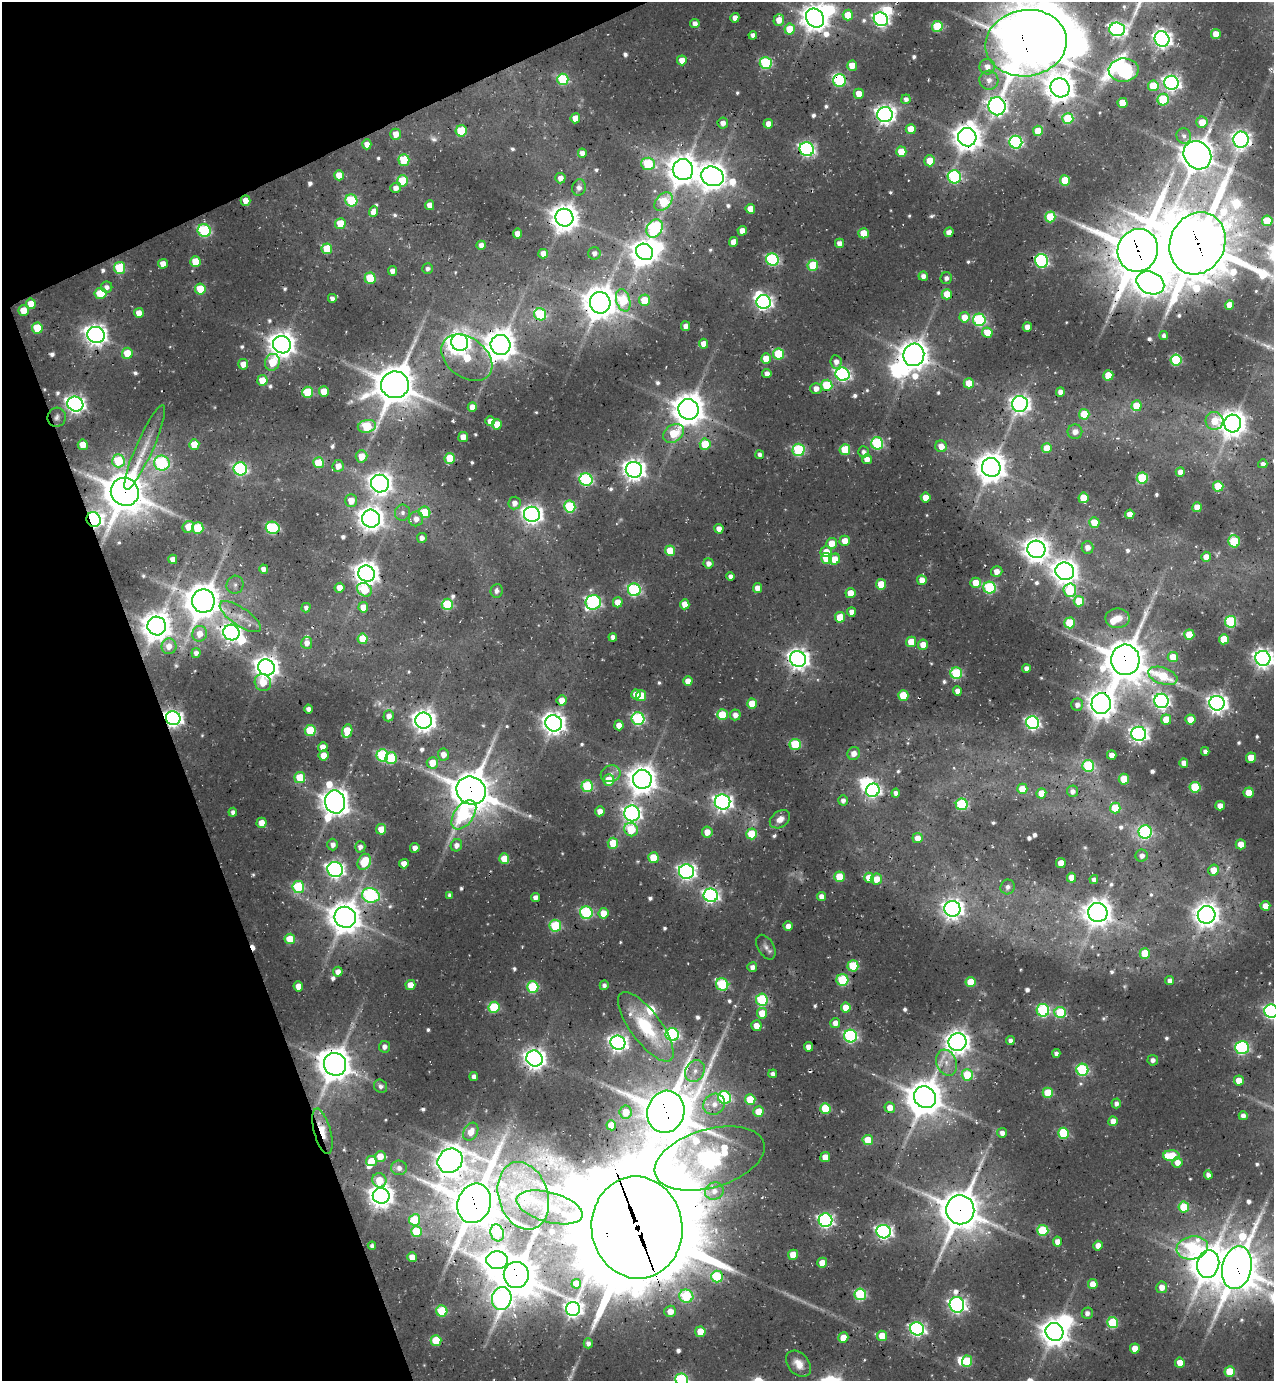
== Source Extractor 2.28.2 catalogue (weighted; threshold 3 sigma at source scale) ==
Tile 5 of 4 x 4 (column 1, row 2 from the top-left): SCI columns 262-1533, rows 2815-4193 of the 5556 x 5633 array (HDU 1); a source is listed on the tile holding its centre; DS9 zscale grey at full resolution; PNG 1276 x 1383 px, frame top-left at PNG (2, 2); each listed source drawn as its Kron ellipse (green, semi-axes under 4 px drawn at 4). Shown black and unused: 19% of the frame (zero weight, under 3 of 4 exposures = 8% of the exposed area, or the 3 px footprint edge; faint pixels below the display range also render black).
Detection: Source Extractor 2.28.2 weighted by HDU 2 'WHT'; one run over the whole footprint, this tile lists its part. Background 0.0364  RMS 0.0042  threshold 0.0188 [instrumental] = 3 sigma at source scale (4.5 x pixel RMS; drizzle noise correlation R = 1.50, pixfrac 1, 0.0396/0.0396 arcsec/px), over >= 5 px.
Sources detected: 661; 13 too faint to see at this stretch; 16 inside a brighter object's white glare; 3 cosmic-ray / hot-pixel residue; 1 long thin detection or spike segment (spike, bleed or trail) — neither listed nor drawn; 7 inside a brighter listed object's ellipse — not listed separately; of the other 621, all 500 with FLUX_AUTO >= 1.76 (the completeness limit of this list) listed and drawn (121 fainter detections not listed), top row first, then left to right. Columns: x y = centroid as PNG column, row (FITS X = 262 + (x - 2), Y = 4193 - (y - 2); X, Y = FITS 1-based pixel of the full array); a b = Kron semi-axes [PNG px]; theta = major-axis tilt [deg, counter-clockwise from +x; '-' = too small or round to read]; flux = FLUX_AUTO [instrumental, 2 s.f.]
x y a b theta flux
848 15 5 5 - 13
735 18 5 4 - 3.9
815 18 10 8 -50 680
881 19 7 6 - 140
779 20 6 5 - 6
695 23 5 4 - 2.9
937 26 5 5 - 29
790 29 5 5 - 12
1117 29 8 7 - 170
1216 34 5 5 - 7.4
753 35 4 4 - 2.4
1162 39 8 7 - 260
1026 43 41 33 9 2400
682 60 5 5 - 5.2
766 63 6 6 - 49
852 66 5 5 - 8.7
987 67 8 7 - 4
1124 70 15 11 3 130
563 79 6 5 - 38
989 80 9 9 - 3.6
840 81 6 6 - 52
1171 83 7 7 - 200
1153 86 5 5 - 19
1060 88 10 9 - 760
859 94 5 5 - 6.7
906 99 5 4 - 2.3
1163 100 6 5 - 33
1122 103 5 5 - 11
997 106 9 8 - 260
885 115 8 7 - 270
575 118 5 5 - 6.4
1068 118 5 5 - 27
1202 122 6 5 - 7.9
723 123 5 5 - 3.1
768 124 5 4 - 3.9
911 129 5 5 - 7.5
461 131 5 5 - 21
1038 131 5 5 - 10
396 134 5 5 - 5.8
1184 136 8 7 - 2.1
967 137 9 9 - 710
1241 140 8 7 - 230
1016 142 6 6 - 86
367 144 5 4 - 3.8
807 149 7 6 - 130
901 152 5 5 - 13
582 153 4 4 - 2.7
1197 155 15 13 -48 1100
404 160 5 5 - 28
930 161 5 5 - 10
648 164 7 6 - 35
683 170 10 10 - 830
339 175 5 5 - 6.7
712 176 11 9 -19 670
954 177 7 6 - 63
560 178 5 5 - 3.4
1065 180 5 5 - 15
403 181 5 5 - 26
396 188 5 5 - 3.1
579 188 8 7 - 2.5
246 200 5 5 - 6.1
351 200 6 6 - 34
663 202 11 7 47 29
430 205 5 4 - 4.5
750 209 5 5 - 6.6
373 212 5 4 - 5.8
1050 217 5 5 - 20
564 218 9 8 - 710
1267 221 5 5 - 18
340 224 5 5 - 13
655 228 10 7 57 80
204 231 6 6 - 62
742 231 5 4 - 5.7
949 232 5 4 - 3.6
864 233 5 5 - 11
517 234 5 4 - 4.2
733 242 5 4 - 5.4
839 243 4 4 - 3.4
1198 243 32 27 65 3100
481 245 4 4 - 3.5
327 249 5 5 - 17
1138 250 21 20 - 2700
645 252 9 8 - 580
594 253 6 6 - 2.6
543 254 5 5 - 4.5
772 260 6 6 - 68
1041 261 7 6 - 79
195 262 5 5 - 12
163 264 5 5 - 4.9
813 265 5 5 - 25
120 268 6 5 - 28
427 269 5 5 - 1.8
393 271 5 4 - 3.2
923 276 4 4 - 2.6
370 278 5 5 - 24
946 278 6 5 - 2.1
1150 283 14 11 -25 570
107 287 5 5 - 2.3
200 289 5 5 - 17
101 293 6 5 - 14
947 294 5 5 - 10
332 298 4 4 - 2.2
623 300 11 7 -73 30
644 300 6 5 - 12
763 302 7 7 - 180
600 303 11 10 - 1000
31 304 5 5 - 8.3
1229 305 5 4 - 6.7
24 310 5 5 - 9
139 313 5 5 - 4.7
540 314 6 6 - 39
964 317 5 5 - 7.9
979 320 6 6 - 65
686 326 5 4 - 3.3
1027 327 4 4 - 3.8
37 328 5 5 - 19
987 333 5 5 - 12
96 335 9 8 - 380
1164 336 4 4 - 1.9
460 342 8 8 - 310
703 344 5 4 - 5.1
282 345 9 8 - 640
500 345 10 10 - 940
127 353 5 5 - 12
778 354 6 5 - 25
914 355 11 10 - 850
467 358 28 19 -37 26
766 359 5 5 - 7.6
1176 360 5 5 - 39
272 362 8 7 - 15
836 362 7 5 -83 3.2
243 364 5 5 - 5.4
767 373 5 4 - 2.8
842 374 7 6 - 120
1108 375 5 5 - 12
262 380 5 5 - 9.6
969 383 5 5 - 9.6
395 385 14 13 - 1700
827 385 5 5 - 30
816 388 5 5 - 3.8
324 391 5 5 - 9.8
308 392 5 5 - 28
1060 392 4 4 - 3.2
75 404 8 7 - 240
1020 404 8 8 - 260
1136 406 5 5 - 14
472 407 5 4 - 4.9
689 409 10 10 - 970
1084 414 5 5 - 16
57 417 9 9 - 2.2
490 421 5 5 - 4.5
1214 421 9 9 - 11
1233 423 9 8 - 610
497 424 5 5 - 9.5
367 426 9 6 10 35
1075 432 7 7 - 3.7
674 433 11 8 36 16
463 437 5 5 - 5.7
877 443 6 6 - 57
705 444 5 5 - 22
83 445 5 5 - 9.6
194 445 5 5 - 11
941 446 6 5 - 5.6
145 447 46 8 66 9.6
1047 448 5 5 - 7.8
799 450 6 6 - 54
845 450 5 5 - 19
864 452 5 5 - 2.1
760 455 4 4 - 2
361 456 6 6 - 8
450 458 5 5 - 18
867 459 5 5 - 4.2
118 461 6 6 - 25
162 463 8 7 - 62
318 463 5 5 - 13
1263 464 4 4 - 1.9
338 466 6 6 - 4.5
991 467 9 9 - 790
240 469 7 6 - 87
634 470 8 8 - 390
1180 472 5 4 - 3.7
1142 478 5 5 - 37
586 480 6 6 - 71
380 484 9 8 - 410
1218 486 5 5 - 19
125 492 14 13 - 1800
926 498 5 5 - 6.8
1083 498 5 5 - 11
351 500 6 6 - 6.7
515 503 6 6 - 3.5
570 506 6 5 - 41
1197 507 5 5 - 6.8
425 512 5 5 - 21
402 513 8 7 - 2.3
532 514 8 7 - 280
1130 514 5 4 - 5.3
94 519 7 7 - 170
371 519 9 9 - 480
416 519 7 7 - 4.1
1094 522 5 5 - 7.8
188 527 6 5 - 7.2
198 528 6 5 - 25
273 528 7 6 - 53
719 529 5 4 - 4.3
422 538 5 5 - 2.8
845 541 5 5 - 5.9
1234 541 6 5 - 33
832 543 5 5 - 8.2
1087 547 6 6 - 3.6
1036 549 9 8 - 520
670 551 5 5 - 12
826 552 5 5 - 6.8
1206 557 5 5 - 4.3
826 558 5 5 - 17
173 559 5 4 - 3.3
835 559 6 5 - 8.4
708 563 5 5 - 3.1
264 569 4 4 - 3
997 571 6 5 - 4.5
1065 571 9 8 - 550
366 574 8 8 - 580
730 576 4 4 - 2.4
922 580 5 5 - 6.1
976 583 5 5 - 8.2
881 584 5 5 - 10
235 585 9 8 - 2.2
340 588 5 5 - 5.3
757 588 5 4 - 4.6
990 588 6 6 - 51
364 590 8 6 -32 17
634 590 6 6 - 78
1070 590 7 6 - 31
496 591 7 6 - 2.3
850 593 5 5 - 7.5
203 601 11 11 - 1200
1079 601 5 5 - 16
593 602 7 7 - 110
618 602 5 5 - 8.5
447 604 5 5 - 34
685 604 5 4 - 6.2
363 607 5 5 - 6
306 608 5 4 - 1.8
851 612 5 4 - 3.6
240 617 24 9 -34 7.1
840 617 5 5 - 12
1117 618 12 10 0 6.3
1231 622 6 5 - 50
1070 623 5 5 - 26
157 626 9 9 - 820
231 633 8 7 - 200
200 634 8 7 - 5.6
1189 635 5 5 - 17
613 637 4 4 - 2.7
363 639 5 5 - 13
1224 639 5 5 - 15
911 642 5 5 - 12
307 643 6 5 - 3.2
923 645 5 5 - 6.2
169 646 8 7 - 4.5
196 653 5 4 - 2.3
1173 657 5 5 - 9.7
1263 658 7 7 - 320
798 659 8 8 - 370
1125 660 15 14 - 1800
266 667 8 8 - 490
1026 668 4 4 - 2.7
956 673 6 6 - 42
1163 676 15 8 -20 24
688 681 5 4 - 5.1
263 682 9 8 - 8.5
957 691 5 4 - 3.6
636 694 5 4 - 4.5
903 695 5 5 - 16
641 696 5 5 - 13
562 700 5 5 - 6
1161 701 7 7 - 170
1217 703 7 7 - 300
752 704 5 5 - 12
1101 704 10 9 - 630
1077 705 6 6 - 2.9
308 709 4 4 - 2.7
722 715 5 5 - 21
735 715 5 5 - 3.9
389 716 5 5 - 3.3
173 718 7 7 - 230
638 719 6 6 - 66
1166 720 5 5 - 12
1190 720 5 5 - 9.4
424 721 8 8 - 450
554 723 8 8 - 410
1033 723 6 6 - 120
619 725 5 4 - 5
310 730 5 5 - 25
347 731 7 5 78 15
1139 734 7 7 - 210
795 745 5 5 - 34
323 747 5 5 - 4.5
1205 751 4 4 - 2.1
854 753 6 6 - 4.7
443 754 6 5 - 4.1
324 755 5 5 - 6.1
382 755 6 6 - 45
1112 755 5 5 - 3.8
391 758 6 5 - 31
1251 758 5 5 - 9.1
432 763 6 5 - 8.3
1184 763 4 4 - 3.7
1088 766 6 6 - 44
611 774 10 8 19 3.3
300 778 5 5 - 16
642 779 9 9 - 760
1124 779 5 5 - 15
609 780 5 5 - 12
587 786 6 6 - 36
1195 787 5 5 - 29
1022 789 5 5 - 8.9
873 790 7 6 - 110
471 791 15 13 -33 1700
1072 791 6 5 - 2.9
896 793 4 4 - 2.5
1041 793 5 5 - 7.7
1249 793 5 5 - 9.1
843 800 5 5 - 2.3
335 802 12 10 -76 730
723 802 8 7 - 240
962 804 6 6 - 46
1220 806 5 4 - 4.4
1115 808 5 5 - 17
600 811 5 5 - 4.3
233 812 4 4 - 1.8
632 813 8 8 - 180
464 815 16 9 55 43
780 819 11 8 34 4.6
261 823 5 5 - 6
381 829 5 5 - 7.5
631 830 7 6 - 25
707 832 5 5 - 5.7
1145 832 7 6 - 76
752 834 5 5 - 20
917 838 5 5 - 5.5
613 843 5 5 - 14
1241 844 5 5 - 7.8
333 845 6 5 - 3
456 845 6 5 - 3
360 847 6 5 - 2.7
415 848 5 4 - 3.5
1142 856 6 6 - 2.5
654 858 5 5 - 18
504 859 5 5 - 10
364 862 8 6 64 19
1061 863 5 4 - 8.5
404 864 5 4 - 4.8
335 869 8 7 - 190
1213 870 5 5 - 8
686 872 7 7 - 200
840 877 5 5 - 17
869 878 5 5 - 9.9
1071 878 5 4 - 6.6
876 879 6 5 - 6.3
1094 880 4 4 - 2.1
298 887 6 6 - 38
1008 887 7 7 - 2.1
371 895 9 7 -13 90
450 895 4 4 - 1.8
711 895 7 6 - 140
535 897 4 4 - 2.8
821 897 4 4 - 3.7
1265 906 5 5 - 6.5
952 909 8 8 - 330
1098 912 9 9 - 640
586 913 6 6 - 61
603 913 5 5 - 9.3
1207 915 9 9 - 520
345 917 11 10 - 1000
555 926 6 5 - 35
788 926 5 4 - 4.1
290 939 5 5 - 14
766 947 13 8 -60 2.5
1145 953 5 5 - 17
853 966 5 5 - 21
752 967 5 5 - 2.7
338 972 5 5 - 3.4
842 980 6 6 - 33
1170 981 4 4 - 2.6
971 982 5 5 - 12
722 984 6 6 - 45
410 985 5 5 - 7.4
604 985 5 4 - 1.8
298 986 5 5 - 6.4
533 987 6 5 - 38
762 1000 6 6 - 52
494 1007 5 5 - 32
846 1008 5 5 - 10
1043 1010 6 6 - 66
1271 1011 7 6 - 130
762 1013 5 5 - 9.1
1060 1013 6 5 - 32
835 1023 5 5 - 4.2
756 1026 5 5 - 5.9
646 1027 42 15 -53 32
672 1035 7 6 - 89
850 1036 6 6 - 84
1010 1040 4 4 - 2.2
958 1042 9 8 - 480
618 1043 7 7 - 240
384 1047 6 5 - 2.5
808 1047 5 4 - 4.1
1242 1048 7 6 - 81
1056 1053 4 4 - 1.9
534 1059 8 8 - 360
1153 1060 5 5 - 2
947 1063 13 10 -70 5.2
335 1064 11 11 - 1100
1082 1070 6 6 - 57
695 1071 11 9 59 3.9
773 1074 4 4 - 2.1
967 1075 5 5 - 20
474 1076 4 4 - 2.5
1239 1080 5 5 - 8.3
380 1086 7 6 - 1.8
1048 1093 5 5 - 20
724 1097 6 6 - 63
925 1097 11 10 - 1200
750 1100 5 5 - 19
1116 1103 5 5 - 2.1
714 1104 11 10 - 5
825 1108 5 5 - 25
890 1108 5 5 - 5.5
626 1112 6 6 - 8.9
666 1112 21 18 74 2200
758 1112 5 5 - 11
1243 1116 4 4 - 2.9
1113 1121 5 4 - 5.1
611 1125 5 5 - 9.3
322 1131 23 8 -75 9.2
471 1132 9 7 61 6.9
1002 1133 5 5 - 2.3
1063 1133 5 5 - 34
868 1140 5 5 - 12
380 1156 5 5 - 8.9
1171 1156 8 5 -2 25
825 1157 5 5 - 6.4
710 1159 56 29 16 370
371 1161 5 5 - 7.4
450 1161 13 11 40 800
1177 1162 5 5 - 4.5
399 1168 8 7 - 2.6
1208 1175 4 4 - 2.5
379 1180 7 7 - 11
714 1191 9 8 - 3.5
381 1196 8 8 - 500
523 1196 35 24 -73 24
474 1203 20 16 69 2200
550 1207 34 15 -16 12
1184 1207 5 5 - 21
960 1210 14 14 - 1600
415 1220 5 5 - 22
825 1220 7 6 - 140
637 1228 51 45 -83 11000
1043 1230 5 5 - 31
416 1232 5 5 - 18
884 1232 7 6 - 170
497 1233 9 6 -73 27
1057 1242 5 4 - 4.5
372 1246 4 4 - 1.9
1098 1246 5 4 - 4.9
1192 1248 16 11 9 50
793 1255 5 5 - 12
412 1257 5 4 - 5.9
497 1260 10 9 - 570
822 1263 5 5 - 7.7
1208 1264 14 11 75 1100
1237 1268 22 14 78 1800
516 1275 13 12 - 1900
717 1277 6 6 - 35
576 1284 5 5 - 8.3
1093 1284 5 5 - 8.2
1162 1287 6 5 - 5
860 1294 6 6 - 47
686 1296 7 6 - 47
502 1299 11 9 79 190
957 1305 8 7 - 200
573 1309 7 7 - 170
442 1311 6 5 - 27
670 1311 6 5 - 6.5
1087 1313 5 5 - 2.5
1113 1323 5 5 - 29
917 1329 7 6 - 130
700 1332 5 5 - 11
1054 1332 9 8 - 720
882 1336 5 5 - 12
843 1338 5 5 - 7.8
436 1340 5 5 - 20
588 1343 5 4 - 2
1135 1348 5 5 - 8.4
967 1361 5 5 - 22
1180 1363 5 5 - 6.2
798 1364 15 10 -49 5.4
1230 1372 5 5 - 19
682 1380 6 6 - 64
Overlapping masked pixels (flux is a lower limit): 46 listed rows (the first 20) at x y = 1026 43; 1124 70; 840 81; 967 137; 1241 140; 807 149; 1197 155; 683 170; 246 200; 1198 243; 1138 250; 1150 283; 600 303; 540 314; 500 345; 914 355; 395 385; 689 409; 991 467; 125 492
Isophote crosses this tile's border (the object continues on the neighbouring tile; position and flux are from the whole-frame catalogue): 4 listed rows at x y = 1026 43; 1263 658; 1271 1011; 682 1380